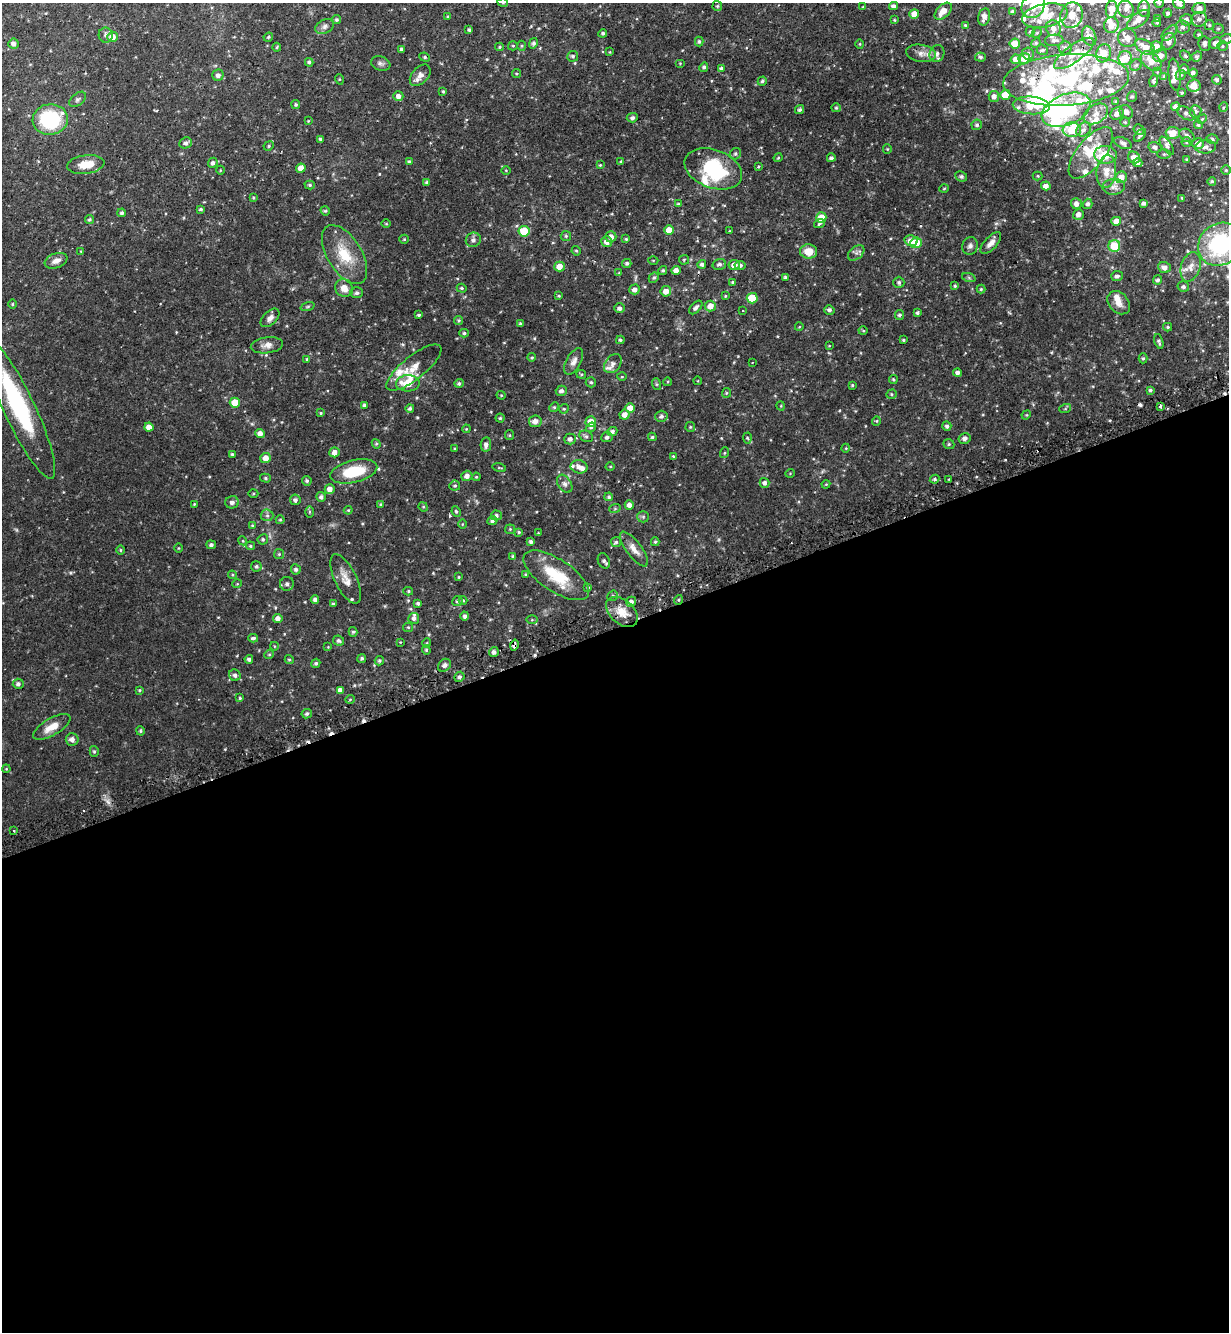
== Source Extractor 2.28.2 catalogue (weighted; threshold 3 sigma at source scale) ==
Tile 15 of 4 x 4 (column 3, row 4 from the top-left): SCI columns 2624-3850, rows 38-1367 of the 5375 x 5396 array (HDU 1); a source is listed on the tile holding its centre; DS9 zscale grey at full resolution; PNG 1231 x 1334 px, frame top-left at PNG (2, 3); each listed source drawn as its Kron ellipse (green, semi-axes under 4 px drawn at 4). Shown black and unused: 53% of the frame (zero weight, under 2 of 3 exposures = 5% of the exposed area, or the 3 px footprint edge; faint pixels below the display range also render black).
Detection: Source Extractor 2.28.2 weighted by HDU 2 'WHT'; one run over the whole footprint, this tile lists its part. Background 0.0556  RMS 0.0048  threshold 0.0216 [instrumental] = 3 sigma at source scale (4.5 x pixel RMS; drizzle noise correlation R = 1.50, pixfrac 1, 0.05/0.05 arcsec/px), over >= 5 px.
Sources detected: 516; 7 inside a brighter object's white glare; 5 cosmic-ray / hot-pixel residue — neither listed nor drawn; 65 inside a brighter listed object's ellipse — not listed separately; the other 439 listed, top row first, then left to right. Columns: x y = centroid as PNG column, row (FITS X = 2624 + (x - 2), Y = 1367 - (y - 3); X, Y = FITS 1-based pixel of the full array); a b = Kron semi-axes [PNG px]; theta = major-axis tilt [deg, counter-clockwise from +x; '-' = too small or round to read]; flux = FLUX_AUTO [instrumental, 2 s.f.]
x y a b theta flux
503 3 5 3 - 0.46
1159 3 4 4 - 0.54
1179 4 6 5 - 1.7
717 6 5 5 - 0.54
893 6 4 4 - 1.5
1033 6 13 11 50 7
863 7 4 3 - 0.33
1144 8 8 5 -88 2.2
1199 8 7 5 9 2.4
1112 9 8 6 83 5.3
1126 9 8 7 - 1.9
943 11 10 6 44 3.9
1013 12 4 4 - 1.3
1168 13 4 4 - 0.91
914 14 5 5 - 3.7
1072 15 13 11 70 5.3
1045 16 23 11 12 9.6
448 17 4 3 - 0.51
984 17 9 6 77 2.7
1158 18 3 3 - 0.49
1138 19 13 6 37 4.2
1199 19 8 7 - 1.9
336 20 4 4 - 0.88
894 20 4 4 - 0.45
1186 20 6 6 - 1.9
1157 22 4 3 - 0.61
965 25 3 3 - 0.54
1111 25 8 7 - 4
1209 25 5 5 - 0.69
325 26 10 6 27 1.6
1183 27 7 6 - 1.4
1053 28 8 7 - 2.6
1218 29 5 5 - 0.71
469 30 4 4 - 0.83
1030 31 5 4 - 0.54
603 33 4 4 - 0.8
1037 33 5 4 - 0.55
1169 33 9 5 44 1.3
106 35 7 7 - 1.2
1199 35 4 4 - 0.71
1089 36 10 6 -68 5.7
112 37 5 5 - 4.6
268 37 5 4 - 0.58
1127 38 9 9 - 3.6
1226 39 6 5 - 0.96
1054 40 9 5 3 1.3
699 41 5 4 - 0.81
1169 41 8 6 70 3.1
533 43 5 4 - 1.2
1036 43 5 4 - 0.57
1215 43 6 5 - 1.6
13 44 5 5 - 1.7
860 44 4 4 - 0.45
1015 44 5 5 - 9.1
1205 44 7 6 - 1.3
513 46 5 4 - 0.52
522 46 5 3 - 0.54
1222 46 5 4 - 0.58
277 47 4 4 - 0.46
500 47 4 4 - 0.49
1145 47 11 6 -32 4.5
1157 47 5 5 - 4.6
1065 48 6 6 - 1.2
401 49 3 3 - 1
1042 50 6 5 - 0.68
610 52 3 3 - 0.33
921 53 15 8 -8 3.2
937 53 9 7 69 1.7
1028 53 6 6 - 0.91
1074 53 24 8 36 7.7
1103 53 9 7 72 7.9
573 56 5 5 - 0.91
1160 56 7 6 - 2.9
1186 56 6 4 -40 0.78
1197 56 5 4 - 0.93
425 57 5 4 - 0.69
980 57 5 4 - 0.91
1024 58 6 5 - 7.1
1125 58 7 7 - 6.7
1016 59 5 5 - 3.6
1151 61 12 8 -42 5.4
309 62 4 4 - 0.79
381 63 10 7 -20 1.4
680 63 5 3 - 0.35
1136 65 6 5 - 0.89
704 67 5 4 - 0.98
721 68 4 3 - 0.88
1184 69 5 5 - 1.4
1157 72 4 3 - 0.32
517 73 4 4 - 0.52
1193 73 4 4 - 1.4
1175 74 16 6 -84 3
218 75 5 5 - 1.8
420 75 12 8 48 2.9
1181 75 5 4 - 0.66
1164 77 4 3 - 0.65
339 79 5 3 - 0.41
1066 80 63 25 4 51
1217 80 5 4 - 0.88
762 81 5 4 - 0.83
1154 81 6 4 75 1
1194 85 7 6 - 4.4
443 91 4 3 - 0.51
1182 93 3 3 - 0.52
1005 95 5 5 - 7.4
398 96 5 4 - 1.9
994 96 5 5 - 1.8
1132 97 5 4 - 0.63
78 99 9 6 41 1.2
1116 101 4 3 - 0.47
296 104 4 4 - 0.68
1031 105 18 9 -4 11
1176 107 5 4 - 1.8
1224 107 5 3 - 0.51
836 108 5 4 - 0.51
800 110 5 4 - 0.93
1066 110 26 15 23 33
1195 111 6 6 - 1.2
1126 112 7 6 - 2
1186 113 10 6 -26 1.7
1096 114 13 9 33 4
1117 114 7 5 38 2.8
632 118 5 5 - 1
50 119 17 15 7 33
1202 119 5 4 - 0.51
308 121 4 4 - 0.37
1125 122 4 4 - 0.57
977 125 5 5 - 1
1198 125 4 4 - 0.74
1072 130 9 7 -3 12
1083 130 8 6 43 1.7
1139 130 5 5 - 0.79
1173 133 7 6 - 5.8
1140 135 7 4 50 1.2
1187 135 8 6 -32 1.4
320 139 4 3 - 0.76
1212 139 6 4 -17 0.84
1186 142 5 5 - 0.56
186 143 6 5 - 1.5
1123 143 9 5 -23 1.4
1198 143 6 5 - 3.2
269 146 5 4 - 0.66
1167 146 10 5 -56 1.1
1155 147 6 5 - 1.3
1205 147 10 6 2 2.3
887 149 5 4 - 0.47
1091 153 31 14 51 12
735 154 6 5 - 0.92
1164 154 6 4 1 0.72
1105 155 11 9 -4 17
1134 157 6 5 - 3.5
778 158 4 3 - 0.49
831 158 4 4 - 1
1186 159 3 3 - 0.39
621 161 4 3 - 0.44
409 162 4 4 - 0.91
213 163 5 4 - 1.3
1138 163 5 4 - 1.9
86 164 19 9 8 7.3
600 165 3 3 - 0.4
758 166 3 3 - 0.63
301 168 4 4 - 3.8
713 169 30 19 -20 28
220 170 4 3 - 0.34
506 170 4 3 - 0.36
1226 170 4 4 - 0.58
1106 172 16 9 83 5
961 176 6 5 - 0.82
1038 176 5 4 - 0.49
1121 177 6 5 - 4.2
1212 181 4 4 - 0.69
427 182 4 3 - 0.91
310 185 5 4 - 0.61
1046 186 5 4 - 2.9
1114 187 11 8 2 2.3
944 189 5 3 - 0.43
253 198 4 4 - 0.56
1182 198 4 3 - 0.44
1144 203 4 4 - 1.3
678 204 3 3 - 0.47
1076 204 5 5 - 2.2
1088 204 5 4 - 1.2
201 209 4 3 - 0.79
325 211 5 4 - 0.53
122 213 4 4 - 0.95
1078 214 5 5 - 2.1
821 218 5 5 - 8.3
89 220 5 4 - 0.76
1116 221 5 4 - 4.2
819 223 6 4 18 0.96
386 224 5 3 - 0.38
669 230 5 5 - 5.9
524 231 5 5 - 11
729 231 4 2 - 0.31
566 236 5 5 - 0.73
611 237 5 5 - 2.6
404 239 5 4 - 0.52
626 239 4 4 - 0.52
473 240 7 7 - 1.4
911 241 6 5 - 3.1
607 242 5 5 - 3
916 243 6 5 - 10
991 243 13 6 47 2.6
1220 244 23 20 41 49
970 246 9 8 - 1.6
1114 246 6 6 - 12
81 251 4 3 - 0.39
576 251 5 4 - 0.53
809 251 8 7 - 5.6
856 253 9 6 42 1.5
344 255 33 17 -58 15
653 260 5 3 - 0.41
684 260 5 5 - 0.49
56 261 12 7 21 2.4
627 263 4 4 - 0.87
702 264 4 4 - 1.2
719 264 7 5 15 1.2
734 265 5 5 - 2.7
740 265 5 4 - 1.4
559 266 5 5 - 5.1
1164 267 6 5 - 2.5
1191 267 15 9 72 3.8
663 270 4 4 - 0.69
676 270 4 4 - 2.5
619 273 4 4 - 0.42
1117 276 6 5 - 1.3
785 277 4 3 - 0.64
654 278 5 4 - 0.73
969 278 7 4 -19 0.72
1157 280 4 4 - 1.2
732 282 4 3 - 0.61
899 282 5 5 - 0.88
955 286 3 3 - 0.54
1183 287 6 5 - 1.2
344 288 9 8 - 4
462 288 5 4 - 0.65
635 289 5 5 - 2
981 289 4 4 - 0.55
666 291 5 5 - 3.5
357 293 6 5 - 1.1
559 296 4 3 - 0.44
725 296 4 3 - 0.48
752 298 5 5 - 15
1119 303 13 9 -48 3.8
12 304 4 3 - 0.39
308 306 7 3 19 0.61
710 306 5 5 - 3.7
696 307 8 5 46 1.2
620 308 5 5 - 1.5
743 310 3 2 - 0.42
829 310 5 4 - 1.1
917 313 4 3 - 0.77
419 315 3 3 - 0.73
899 315 5 4 - 0.97
270 318 11 6 44 2.1
459 320 4 4 - 0.61
520 324 4 3 - 0.51
799 327 4 3 - 0.33
1168 327 4 4 - 0.57
863 331 4 4 - 0.47
464 333 4 4 - 0.7
620 340 4 3 - 0.69
903 340 4 3 - 0.56
1159 341 8 3 -73 0.96
267 345 16 8 7 2.7
829 346 4 2 - 0.3
532 357 4 4 - 0.44
1143 358 5 4 - 0.77
307 359 4 3 - 0.68
574 361 14 7 61 2.4
752 363 2 2 - 0.25
613 364 10 7 51 1.8
414 368 34 11 38 7.1
958 373 4 4 - 1.5
581 374 5 4 - 0.53
622 377 5 3 - 0.39
893 379 4 4 - 0.62
698 381 4 3 - 0.34
591 382 5 5 - 0.72
667 382 4 3 - 0.42
408 383 12 8 2 8.9
459 383 4 4 - 0.89
656 384 6 4 -71 0.54
852 385 3 2 - 0.49
1150 390 4 4 - 0.8
561 391 6 5 - 1.6
726 393 5 4 - 0.49
891 394 5 4 - 0.63
501 395 4 4 - 0.49
235 403 5 5 - 8.5
364 405 4 4 - 1.2
781 406 4 3 - 0.37
1161 406 3 3 - 1.5
554 407 5 4 - 0.58
410 408 4 4 - 0.92
630 408 5 4 - 4.2
20 409 76 15 -65 60
564 409 5 4 - 0.58
1065 409 6 4 19 0.53
321 413 3 3 - 0.46
625 415 5 5 - 2.8
1026 415 5 4 - 0.48
661 416 6 5 - 1
500 418 4 4 - 0.62
535 421 6 5 - 2.9
876 421 4 4 - 0.49
591 422 5 5 - 5.7
947 426 4 4 - 1.1
149 427 4 4 - 2.9
591 427 5 4 - 0.88
690 427 5 5 - 0.57
466 429 4 3 - 0.42
612 431 5 4 - 1.4
260 433 4 4 - 2.5
509 435 5 4 - 0.51
586 436 7 5 -28 0.99
607 437 5 5 - 1.2
652 437 4 4 - 0.67
747 438 5 3 - 0.51
965 438 6 5 - 1.5
570 439 6 5 - 1.6
376 444 5 4 - 0.56
949 444 6 4 -21 0.67
486 445 7 5 81 1.8
455 448 3 3 - 0.42
846 448 4 3 - 0.43
334 452 5 5 - 2.6
724 453 5 3 - 0.44
232 454 3 3 - 0.62
673 456 3 3 - 0.34
265 458 5 5 - 3.8
579 467 8 6 -12 2.3
610 467 4 3 - 0.42
499 468 7 3 -13 0.41
354 471 24 11 13 17
790 473 5 3 - 0.34
467 476 5 5 - 2.1
476 477 4 3 - 0.46
265 478 5 4 - 0.63
934 479 5 3 - 0.73
948 480 4 2 - 0.4
307 481 5 4 - 0.87
764 483 5 5 - 1.6
565 484 10 6 -57 1.8
826 484 4 3 - 0.41
455 486 5 5 - 0.77
330 489 5 5 - 2.5
253 494 5 3 - 0.52
321 497 5 5 - 1.3
609 497 4 4 - 0.86
295 500 5 5 - 1.2
232 502 7 6 - 1.9
194 504 3 3 - 0.37
381 504 4 4 - 0.58
629 505 4 4 - 2.1
423 507 5 4 - 0.55
615 508 6 4 20 0.59
348 510 4 4 - 0.44
310 512 6 4 90 0.56
456 512 5 4 - 0.62
267 515 6 6 - 1
496 515 5 5 - 1.2
643 517 6 6 - 0.82
280 520 4 4 - 0.49
492 521 5 4 - 0.95
462 524 5 3 - 0.36
252 525 4 3 - 0.4
510 529 5 5 - 0.58
519 532 4 4 - 0.59
538 533 3 3 - 0.32
263 539 5 5 - 0.84
243 541 4 3 - 0.4
531 542 4 4 - 1.1
616 542 5 5 - 0.75
655 542 4 4 - 0.56
211 545 5 4 - 1.1
250 546 4 3 - 0.58
178 548 4 3 - 0.35
634 549 21 7 -53 3.6
121 550 5 3 - 0.48
279 554 5 5 - 0.58
513 556 4 3 - 0.52
604 561 8 5 -65 1.1
256 566 5 5 - 0.94
296 569 5 5 - 1.1
525 574 3 3 - 0.44
232 575 4 4 - 0.47
556 575 38 16 -34 17
459 577 4 3 - 0.48
346 579 27 11 -64 5.2
237 584 5 3 - 0.36
287 584 7 7 - 1.6
588 587 4 3 - 0.46
408 591 5 4 - 0.64
613 596 5 5 - 0.62
315 600 4 4 - 1.4
463 600 4 4 - 0.47
678 600 5 3 - 0.49
457 601 5 5 - 0.95
631 602 5 5 - 1.8
418 603 4 4 - 0.92
333 604 4 4 - 0.66
622 612 18 12 -42 6
465 616 4 4 - 1.2
278 618 4 4 - 2.3
414 618 5 5 - 1.3
532 620 5 4 - 0.49
408 627 5 4 - 0.53
353 632 5 4 - 0.7
253 638 5 3 - 0.83
338 641 6 5 - 1.1
400 642 3 3 - 0.3
427 643 5 4 - 0.55
514 645 5 4 - 2.2
274 646 4 3 - 0.31
328 647 4 4 - 0.37
426 650 5 4 - 0.7
494 652 5 5 - 1.7
269 654 5 4 - 0.58
362 658 4 4 - 0.82
249 659 4 4 - 1.2
289 660 4 4 - 0.61
379 661 5 4 - 0.74
316 663 5 4 - 0.8
444 665 7 5 45 1.3
235 675 6 5 - 1.3
459 677 5 4 - 1.1
18 684 5 5 - 1.3
139 690 4 4 - 0.5
340 690 4 4 - 1.6
240 698 4 4 - 0.59
350 699 5 3 - 0.35
307 714 5 4 - 0.96
52 727 21 8 30 6
140 731 5 4 - 0.63
72 739 6 6 - 2.1
94 751 5 4 - 0.71
6 769 4 3 - 0.39
14 831 3 2 - 0.52
Overlapping masked pixels (flux is a lower limit): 2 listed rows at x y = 1066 80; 514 645
Isophote crosses this tile's border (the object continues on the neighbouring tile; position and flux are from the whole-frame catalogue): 6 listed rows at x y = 503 3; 1159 3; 1179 4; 1033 6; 1220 244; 20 409